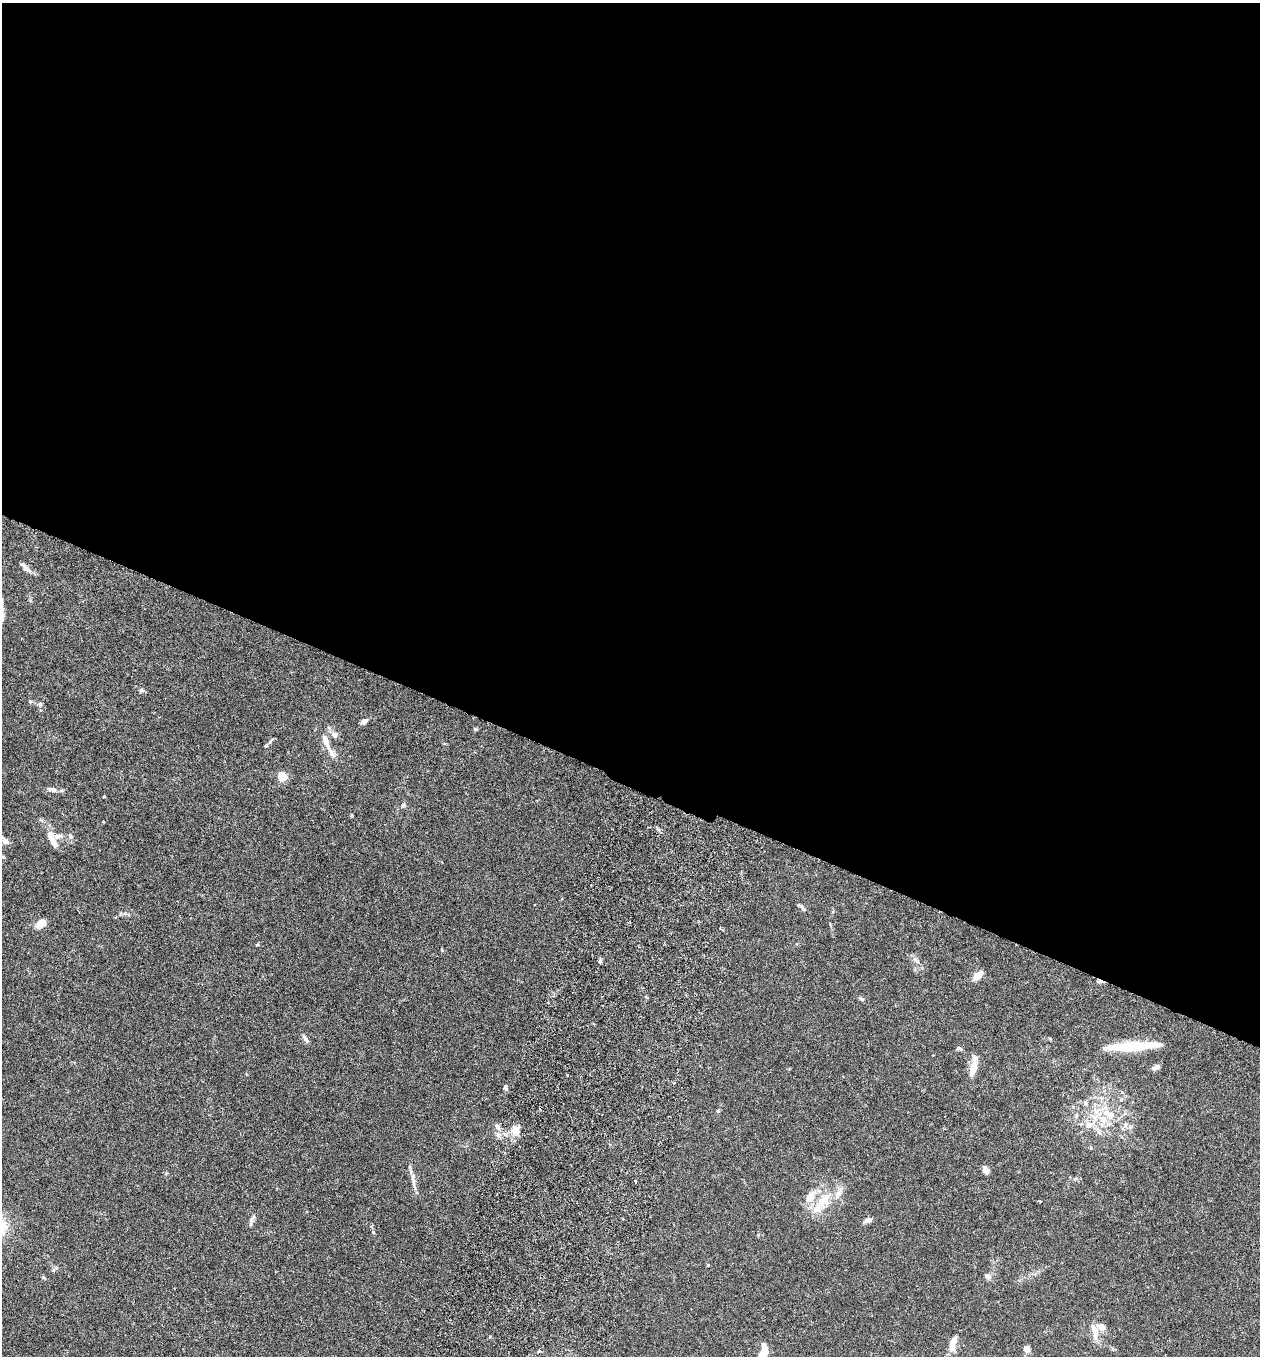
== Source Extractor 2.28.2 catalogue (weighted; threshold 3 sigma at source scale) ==
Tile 3 of 4 x 4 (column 3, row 1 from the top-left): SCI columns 2709-3966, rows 4090-5443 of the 5546 x 5470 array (HDU 1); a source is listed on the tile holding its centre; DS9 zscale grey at full resolution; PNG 1262 x 1358 px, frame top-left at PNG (2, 3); no overlay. Shown black and unused: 57% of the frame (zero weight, under 3 of 6 exposures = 3% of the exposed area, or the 3 px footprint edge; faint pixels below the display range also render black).
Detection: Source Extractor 2.28.2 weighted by HDU 2 'WHT'; one run over the whole footprint, this tile lists its part. Background 0.0169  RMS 0.002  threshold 0.00799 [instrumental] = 3 sigma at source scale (4.09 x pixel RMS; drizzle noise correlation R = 1.36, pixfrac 0.8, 0.05/0.05 arcsec/px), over >= 5 px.
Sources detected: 61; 2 inside a brighter object's white glare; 1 cosmic-ray / hot-pixel residue — not listed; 10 inside a brighter listed object's ellipse — not listed separately; the other 48 listed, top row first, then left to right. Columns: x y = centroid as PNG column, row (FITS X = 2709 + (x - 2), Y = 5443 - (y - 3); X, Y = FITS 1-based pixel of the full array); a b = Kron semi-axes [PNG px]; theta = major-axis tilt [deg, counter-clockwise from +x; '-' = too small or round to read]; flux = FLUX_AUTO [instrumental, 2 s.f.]
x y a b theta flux
24 566 16 5 -51 0.68
141 690 7 5 -15 0.34
30 702 6 4 0 0.22
40 704 7 6 - 0.43
364 721 7 5 27 0.71
475 729 5 4 - 0.28
335 735 10 7 -51 0.65
325 740 15 7 -71 1.4
270 741 7 5 53 0.39
282 776 5 5 - 7.7
52 789 14 6 -8 0.88
403 805 6 6 - 0.46
103 821 4 3 - 0.13
70 836 8 5 -56 0.39
51 837 17 9 -67 1.5
5 841 6 5 - 1
802 907 14 4 -44 0.48
41 923 11 6 38 2.1
257 945 4 3 - 0.25
916 960 14 3 -39 0.48
600 961 6 5 - 0.31
977 976 10 6 42 1.9
861 999 8 4 -33 0.3
305 1039 12 5 -57 0.64
1133 1046 50 8 4 8.8
959 1048 7 5 4 0.34
1156 1067 9 5 23 0.78
973 1068 20 8 74 2.2
506 1087 6 4 -78 0.4
1085 1103 8 6 -80 0.48
718 1111 5 5 - 0.22
1109 1114 20 11 -29 3.4
1076 1116 7 5 79 0.33
1089 1125 15 9 28 2
497 1127 9 6 -44 0.71
516 1130 14 12 57 1.6
986 1170 8 5 -64 1.4
413 1177 12 4 90 0.66
823 1201 28 14 42 4.7
251 1220 8 6 78 0.54
868 1220 9 5 19 0.89
373 1232 5 4 - 0.2
987 1276 10 6 -33 0.6
1094 1329 18 8 -66 1.6
951 1347 12 8 81 1.4
1027 1349 7 6 - 1
765 1350 12 7 -83 2.2
539 1351 4 3 - 0.37
Unlisted compact peaks at least as high as the median listed source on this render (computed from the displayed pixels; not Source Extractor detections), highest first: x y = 708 1265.